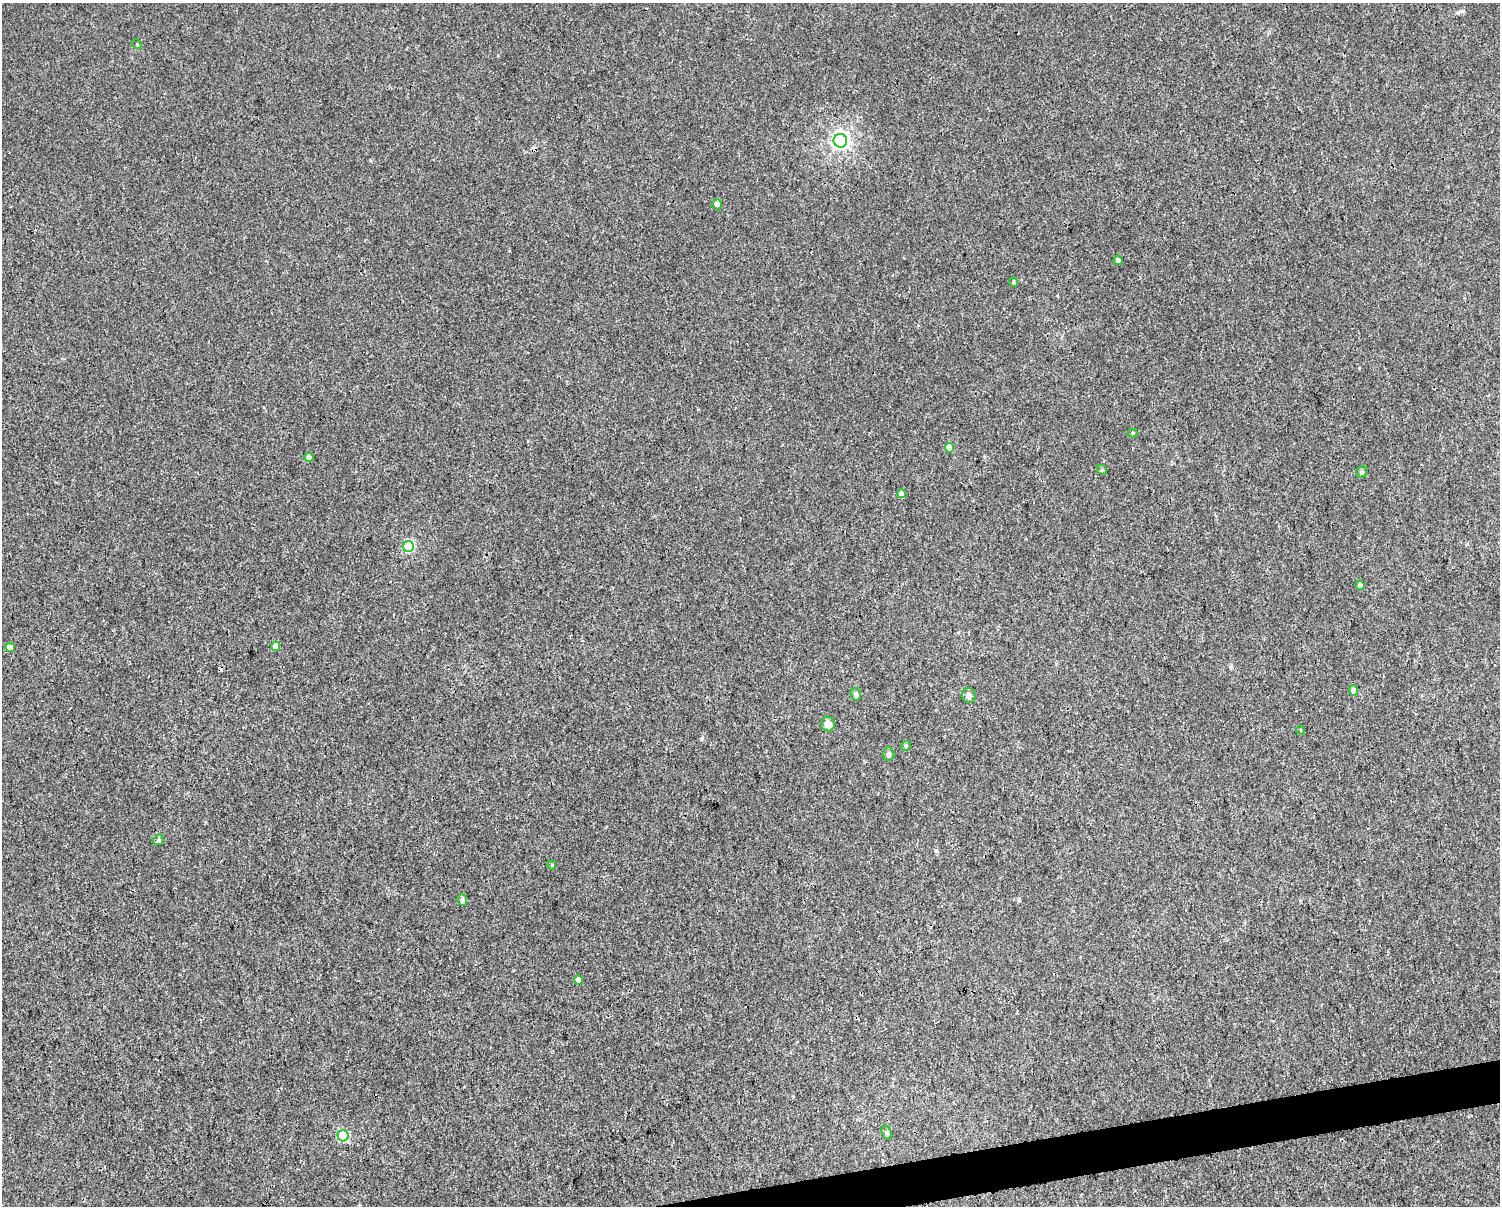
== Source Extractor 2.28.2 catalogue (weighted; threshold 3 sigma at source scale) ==
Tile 5 of 3 x 4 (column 2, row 2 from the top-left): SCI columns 1524-3021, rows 2411-3614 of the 4589 x 4819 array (HDU 1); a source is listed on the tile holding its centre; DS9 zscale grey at full resolution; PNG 1502 x 1208 px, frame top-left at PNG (2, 3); each listed source drawn as its Kron ellipse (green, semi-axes under 4 px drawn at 4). Shown black and unused: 2% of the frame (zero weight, under 3 of 4 exposures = <1% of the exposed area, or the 3 px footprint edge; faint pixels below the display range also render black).
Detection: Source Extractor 2.28.2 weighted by HDU 2 'WHT'; one run over the whole footprint, this tile lists its part. Background 0.00145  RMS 0.002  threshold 0.00914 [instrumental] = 3 sigma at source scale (4.5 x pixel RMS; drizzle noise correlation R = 1.50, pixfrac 1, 0.0396/0.0396 arcsec/px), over >= 5 px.
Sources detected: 29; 1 cosmic-ray / hot-pixel residue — neither listed nor drawn; the other 28 listed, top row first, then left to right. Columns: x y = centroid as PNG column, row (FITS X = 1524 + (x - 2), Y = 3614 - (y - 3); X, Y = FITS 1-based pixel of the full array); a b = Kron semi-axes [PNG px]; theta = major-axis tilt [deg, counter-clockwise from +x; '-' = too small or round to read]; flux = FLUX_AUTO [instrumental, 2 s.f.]
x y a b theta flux
137 44 5 4 - 0.22
840 141 7 6 - 83
717 204 5 5 - 1.2
1118 260 4 4 - 0.62
1013 282 5 4 - 0.36
1133 433 5 4 - 0.25
950 448 5 4 - 3.9
309 458 4 4 - 1.9
1102 470 6 4 -46 0.23
1362 472 6 5 - 0.36
902 494 4 4 - 1.8
408 546 5 5 - 17
1360 585 4 4 - 1.1
276 646 5 4 - 2.2
10 647 5 4 - 2
1354 690 5 4 - 0.95
856 694 6 5 - 0.51
969 695 7 7 - 0.75
828 724 7 7 - 1.4
1301 730 4 3 - 0.16
906 746 5 4 - 0.28
888 754 7 6 - 0.54
159 840 6 5 - 0.38
552 865 4 4 - 0.22
462 900 5 5 - 0.74
579 980 4 4 - 1
887 1132 7 4 -70 0.37
343 1136 5 5 - 17
Unlisted compact peaks at least as high as the median listed source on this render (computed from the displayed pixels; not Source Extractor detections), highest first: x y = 702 738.